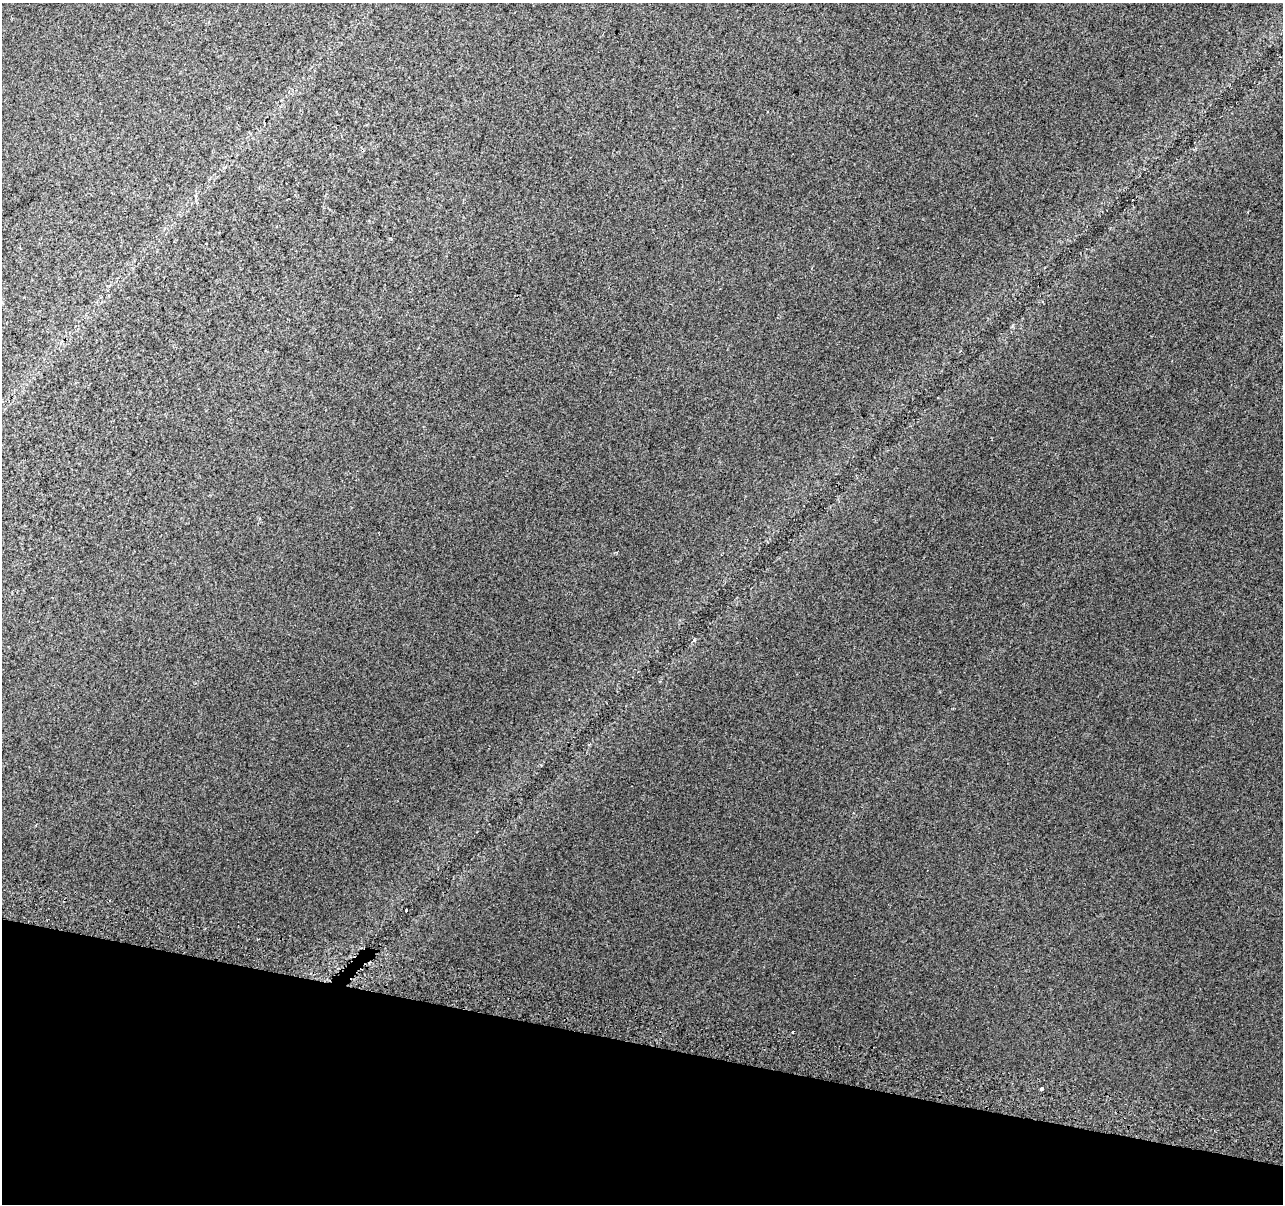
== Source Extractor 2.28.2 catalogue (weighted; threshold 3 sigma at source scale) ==
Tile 15 of 4 x 4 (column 3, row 4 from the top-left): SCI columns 2582-3862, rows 326-1527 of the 5153 x 5395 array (HDU 1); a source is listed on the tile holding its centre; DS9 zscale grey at full resolution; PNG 1285 x 1206 px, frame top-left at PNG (2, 3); no overlay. Shown black and unused: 13% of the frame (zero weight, under 2 of 3 exposures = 2% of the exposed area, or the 3 px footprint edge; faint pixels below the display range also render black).
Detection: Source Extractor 2.28.2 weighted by HDU 2 'WHT'; one run over the whole footprint, this tile lists its part. Background 0.00743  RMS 0.007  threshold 0.0315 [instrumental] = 3 sigma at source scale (4.5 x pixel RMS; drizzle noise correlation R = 1.50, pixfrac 1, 0.0396/0.0396 arcsec/px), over >= 5 px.
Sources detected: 4; all 4 listed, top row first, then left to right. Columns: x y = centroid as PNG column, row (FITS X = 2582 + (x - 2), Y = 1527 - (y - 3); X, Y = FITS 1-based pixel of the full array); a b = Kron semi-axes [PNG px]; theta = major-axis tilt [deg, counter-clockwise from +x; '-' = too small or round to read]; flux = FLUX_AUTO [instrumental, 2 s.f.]
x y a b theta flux
225 167 5 4 - 0.91
406 911 3 3 - 1.4
792 1032 3 2 - 1.2
1041 1089 3 3 - 24